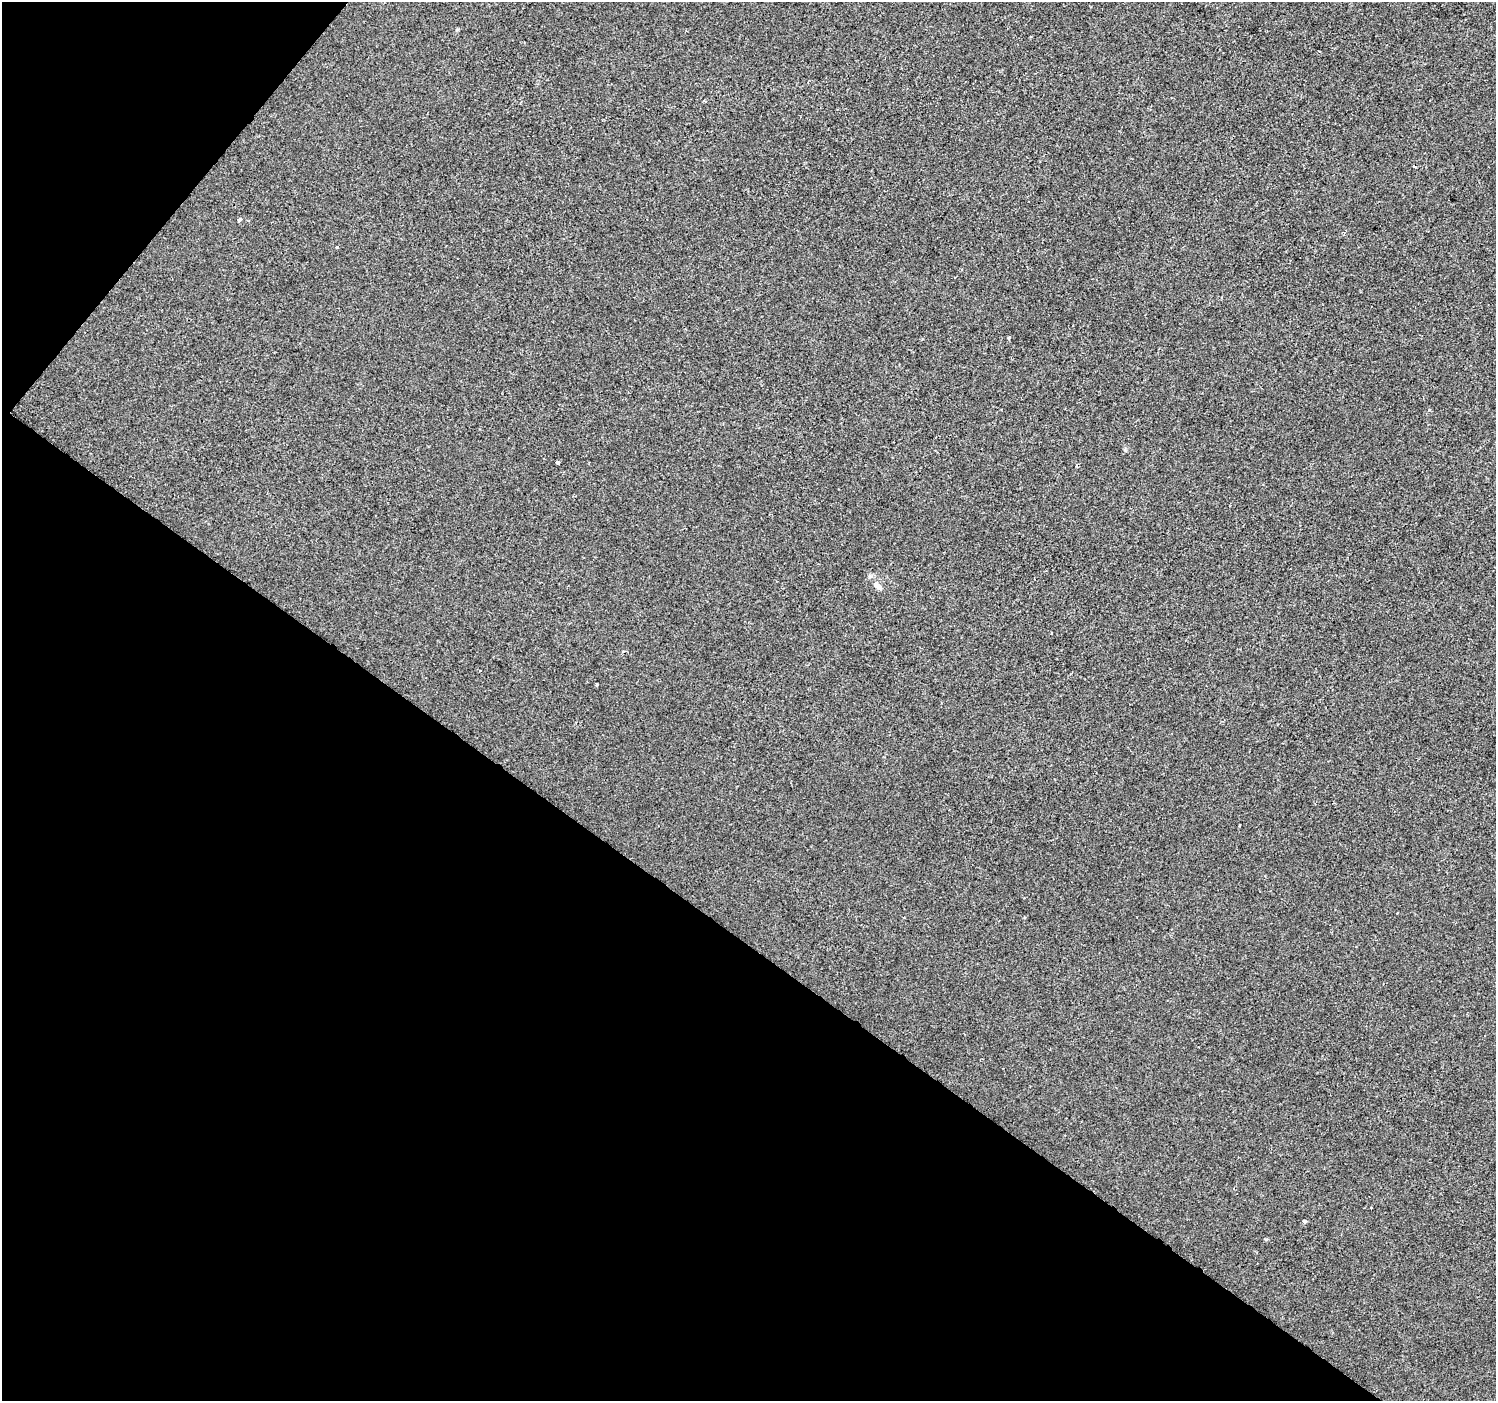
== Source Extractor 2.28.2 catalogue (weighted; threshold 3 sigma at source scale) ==
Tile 9 of 4 x 4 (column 1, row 3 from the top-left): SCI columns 7-1500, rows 1643-3041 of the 5982 x 6017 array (HDU 1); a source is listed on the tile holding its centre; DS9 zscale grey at full resolution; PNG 1498 x 1403 px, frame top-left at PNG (2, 2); no overlay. Shown black and unused: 36% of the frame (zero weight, under 2 of 3 exposures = <1% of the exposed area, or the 3 px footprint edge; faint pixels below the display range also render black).
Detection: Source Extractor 2.28.2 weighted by HDU 2 'WHT'; one run over the whole footprint, this tile lists its part. Background -7.52e-04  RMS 0.0042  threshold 0.0187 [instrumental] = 3 sigma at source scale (4.5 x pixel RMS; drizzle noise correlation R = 1.50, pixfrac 1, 0.0396/0.0396 arcsec/px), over >= 5 px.
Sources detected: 14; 3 cosmic-ray / hot-pixel residue — not listed; the other 11 listed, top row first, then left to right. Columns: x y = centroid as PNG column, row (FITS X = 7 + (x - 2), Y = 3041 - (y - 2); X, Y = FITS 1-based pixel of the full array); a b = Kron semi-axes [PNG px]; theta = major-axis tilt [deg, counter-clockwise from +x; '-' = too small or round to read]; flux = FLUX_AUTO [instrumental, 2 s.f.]
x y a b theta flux
239 219 3 3 - 1.8
337 247 3 3 - 0.37
955 277 2 2 - 0.31
1009 337 3 3 - 0.68
1429 409 3 3 - 0.63
557 462 3 3 - 2.6
878 586 15 6 -39 2.3
597 685 3 2 - 0.55
1239 825 3 2 - 0.57
1305 1221 4 4 - 1.1
1265 1239 4 3 - 0.48